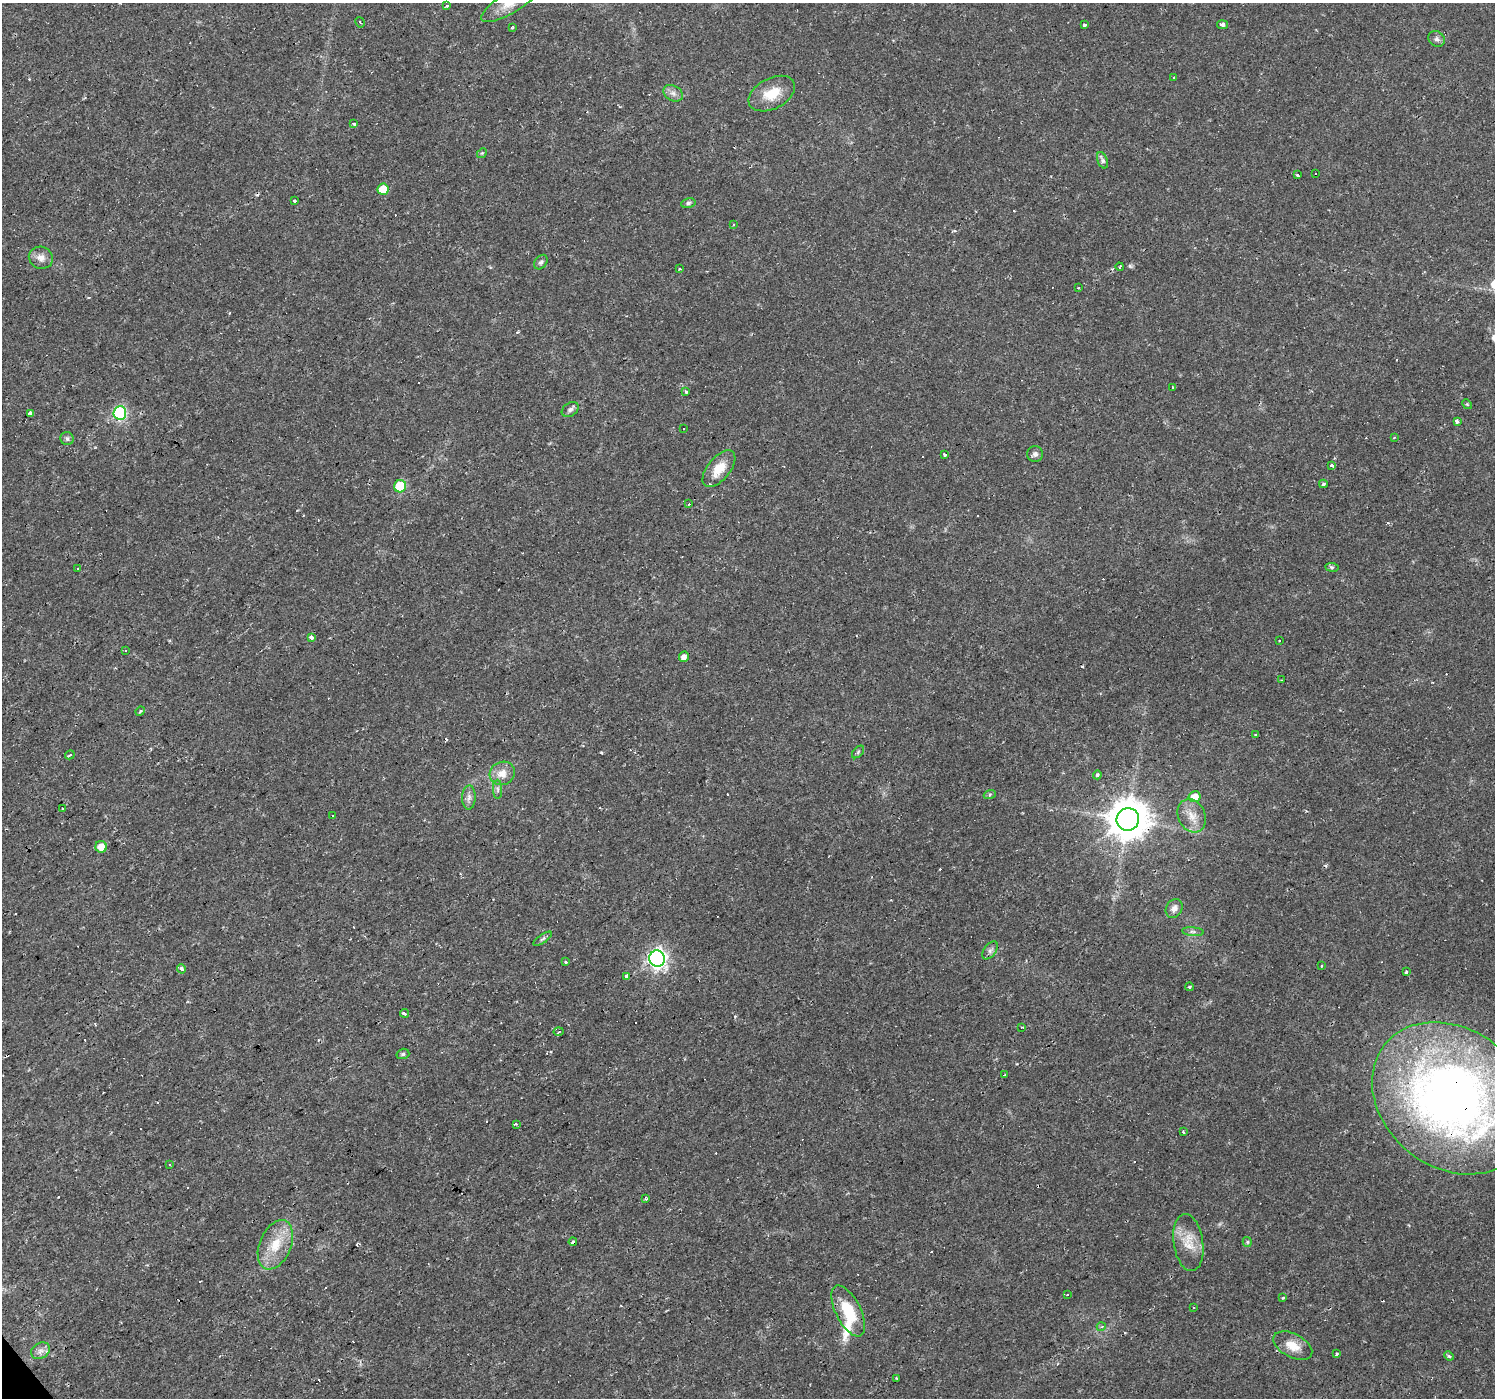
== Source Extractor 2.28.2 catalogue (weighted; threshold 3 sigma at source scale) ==
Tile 7 of 4 x 4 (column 3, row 2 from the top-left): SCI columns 2985-4477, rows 2925-4320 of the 5970 x 5910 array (HDU 1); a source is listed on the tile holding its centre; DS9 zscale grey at full resolution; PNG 1497 x 1400 px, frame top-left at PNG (2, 3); each listed source drawn as its Kron ellipse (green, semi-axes under 4 px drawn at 4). Shown black and unused: <1% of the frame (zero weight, under 2 of 3 exposures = <1% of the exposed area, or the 3 px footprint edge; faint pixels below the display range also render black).
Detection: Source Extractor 2.28.2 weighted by HDU 2 'WHT'; one run over the whole footprint, this tile lists its part. Background 0.0195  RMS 0.0024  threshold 0.0108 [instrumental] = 3 sigma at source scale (4.5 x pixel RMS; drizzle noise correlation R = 1.50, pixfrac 1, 0.0396/0.0396 arcsec/px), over >= 5 px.
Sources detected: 144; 44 cosmic-ray / hot-pixel residue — neither listed nor drawn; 2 inside a brighter listed object's ellipse — not listed separately; the other 98 listed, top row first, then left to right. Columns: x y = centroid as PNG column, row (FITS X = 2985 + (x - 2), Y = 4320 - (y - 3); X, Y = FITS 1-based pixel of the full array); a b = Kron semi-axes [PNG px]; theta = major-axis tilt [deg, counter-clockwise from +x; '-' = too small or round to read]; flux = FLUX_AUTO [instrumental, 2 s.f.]
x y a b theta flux
510 3 33 10 31 4.5
447 5 3 3 - 1.8
360 22 5 2 - 0.26
1084 25 3 3 - 0.86
1223 25 5 4 - 0.75
512 28 4 3 - 0.54
1437 39 8 7 - 0.81
1174 77 3 3 - 1.7
673 93 10 7 -29 1.2
772 94 25 15 28 5.5
354 124 4 3 - 1.3
482 153 5 4 - 0.29
1102 160 8 5 -68 0.65
1315 173 3 3 - 2.2
1298 174 3 3 - 5.6
383 189 6 5 - 5.3
295 201 3 3 - 3
688 203 7 5 11 0.52
733 225 3 3 - 0.59
41 258 12 11 - 1.9
541 262 8 5 50 0.57
1120 267 4 2 - 0.27
680 269 3 3 - 1.2
1079 288 3 2 - 0.5
1172 387 3 3 - 0.45
686 392 3 3 - 0.43
1467 404 5 4 - 0.27
570 409 9 6 32 0.76
30 413 4 3 - 2.5
120 413 6 6 - 34
1457 421 4 3 - 2.3
684 429 3 3 - 0.54
1394 437 3 2 - 0.26
67 439 7 6 - 0.64
1035 454 8 8 - 0.75
944 455 3 3 - 0.4
1332 466 3 3 - 1.4
719 469 22 11 51 4.4
1323 484 4 3 - 0.47
400 486 6 6 - 11
689 504 3 2 - 0.47
1332 567 7 3 -8 0.37
78 568 3 2 - 0.25
311 637 4 3 - 4.5
1279 640 3 3 - 0.53
126 650 3 3 - 0.54
684 657 5 5 - 1.4
1282 680 2 2 - 0.16
140 711 5 4 - 0.33
1256 735 4 3 - 0.8
858 752 7 4 47 0.47
70 755 5 2 - 0.73
502 773 13 11 26 2.7
1097 775 4 3 - 0.63
498 789 9 4 -90 0.63
990 794 6 4 19 0.35
469 797 12 6 88 1.1
1194 797 6 5 - 2.8
63 809 3 2 - 0.23
333 815 3 3 - 1
1192 816 17 13 -63 3.3
1128 819 11 11 - 700
101 847 6 5 - 3
1174 908 10 8 56 1.3
1193 932 11 4 -5 0.68
543 939 11 2 35 0.47
990 950 10 6 52 0.83
657 959 8 7 - 100
566 962 3 3 - 0.54
1322 966 3 3 - 0.33
181 969 4 4 - 0.67
1406 972 3 3 - 0.39
627 976 4 3 - 1.7
1190 987 4 3 - 0.37
404 1013 4 3 - 1.4
1022 1027 3 2 - 0.32
559 1032 5 2 - 0.32
403 1054 6 5 - 0.52
1004 1075 3 2 - 0.51
1452 1098 86 69 -38 180
516 1124 4 3 - 0.26
1183 1132 3 2 - 0.35
170 1164 3 3 - 0.3
646 1199 3 3 - 0.35
573 1242 4 3 - 0.78
1247 1242 5 4 - 0.31
1188 1243 29 14 -82 4.9
275 1245 26 15 67 6.7
1067 1295 3 3 - 0.75
1283 1298 3 3 - 0.22
1194 1308 3 3 - 0.48
848 1311 28 12 -63 8.6
1101 1327 5 3 - 0.28
1293 1346 21 11 -28 3.5
40 1351 10 7 31 1.2
1336 1354 3 3 - 0.48
1449 1356 5 4 - 0.49
896 1378 3 2 - 0.21
Overlapping masked pixels (flux is a lower limit): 5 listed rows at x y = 120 413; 1128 819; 657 959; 1452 1098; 573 1242
Isophote crosses this tile's border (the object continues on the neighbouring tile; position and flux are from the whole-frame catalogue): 2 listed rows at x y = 510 3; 1452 1098
Unlisted compact peaks at least as high as the median listed source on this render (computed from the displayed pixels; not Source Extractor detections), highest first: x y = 1130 266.